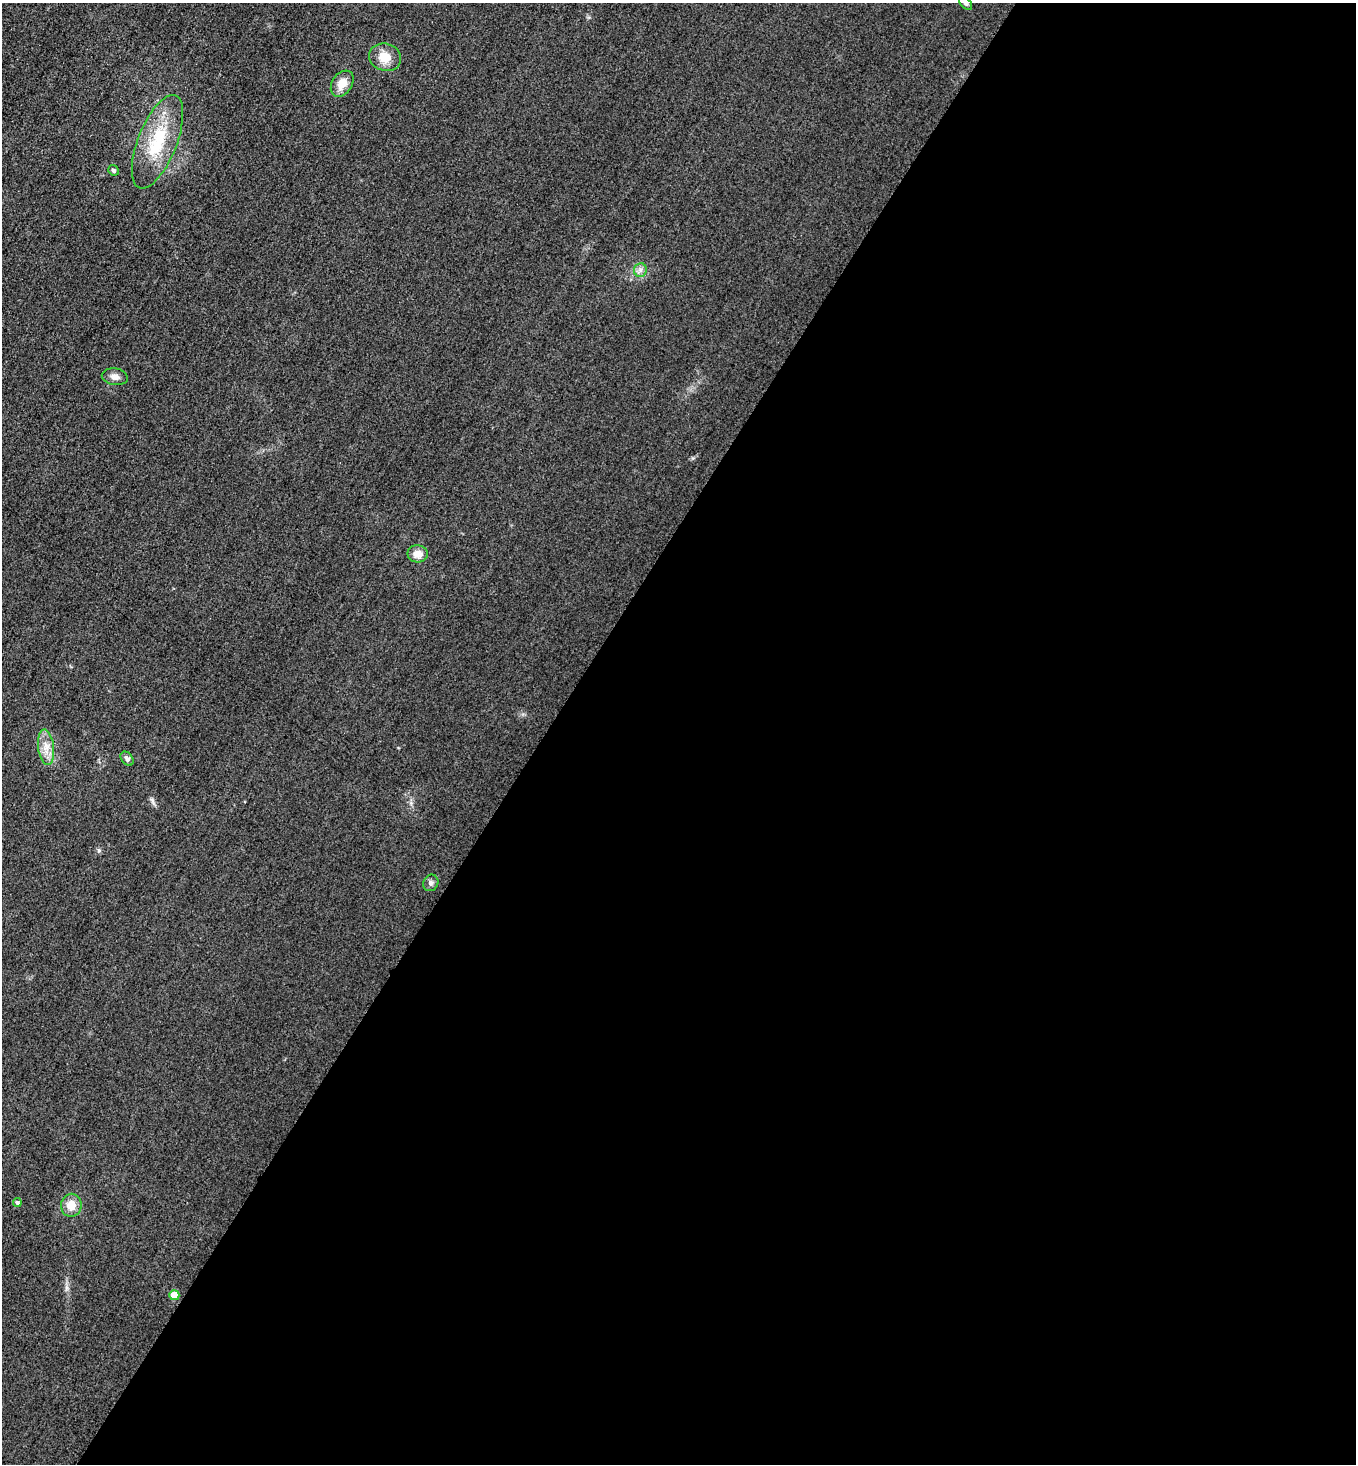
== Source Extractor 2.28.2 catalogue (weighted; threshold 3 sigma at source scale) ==
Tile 12 of 4 x 4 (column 4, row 3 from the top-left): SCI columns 4380-5733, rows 1491-2952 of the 5912 x 5905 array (HDU 1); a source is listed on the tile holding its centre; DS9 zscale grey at full resolution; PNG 1358 x 1466 px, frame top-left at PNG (2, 3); each listed source drawn as its Kron ellipse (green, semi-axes under 4 px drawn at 4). Shown black and unused: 60% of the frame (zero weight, under 3 of 4 exposures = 3% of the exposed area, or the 3 px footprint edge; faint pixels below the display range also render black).
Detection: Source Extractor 2.28.2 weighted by HDU 2 'WHT'; one run over the whole footprint, this tile lists its part. Background 0.0785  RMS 0.017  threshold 0.0781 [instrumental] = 3 sigma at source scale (4.5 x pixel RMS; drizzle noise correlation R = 1.50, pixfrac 1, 0.05/0.05 arcsec/px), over >= 5 px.
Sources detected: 14; all 14 listed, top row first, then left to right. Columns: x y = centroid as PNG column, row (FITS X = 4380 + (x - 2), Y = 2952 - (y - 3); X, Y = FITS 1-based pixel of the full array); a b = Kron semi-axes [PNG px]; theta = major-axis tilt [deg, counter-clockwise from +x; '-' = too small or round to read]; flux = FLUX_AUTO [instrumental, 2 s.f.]
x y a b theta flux
966 3 8 5 -45 3.7
385 57 16 13 -16 29
342 84 14 10 57 22
157 142 50 19 68 96
113 170 6 5 - 3.4
640 270 7 6 - 6.2
115 377 13 8 -10 9.5
418 554 10 8 -2 17
46 747 18 8 -83 18
127 759 8 5 -52 5.6
431 883 8 7 - 5.7
17 1203 4 4 - 3.5
71 1205 11 10 - 22
174 1295 5 5 - 30
Isophote crosses this tile's border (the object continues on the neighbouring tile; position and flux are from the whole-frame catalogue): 1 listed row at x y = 966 3